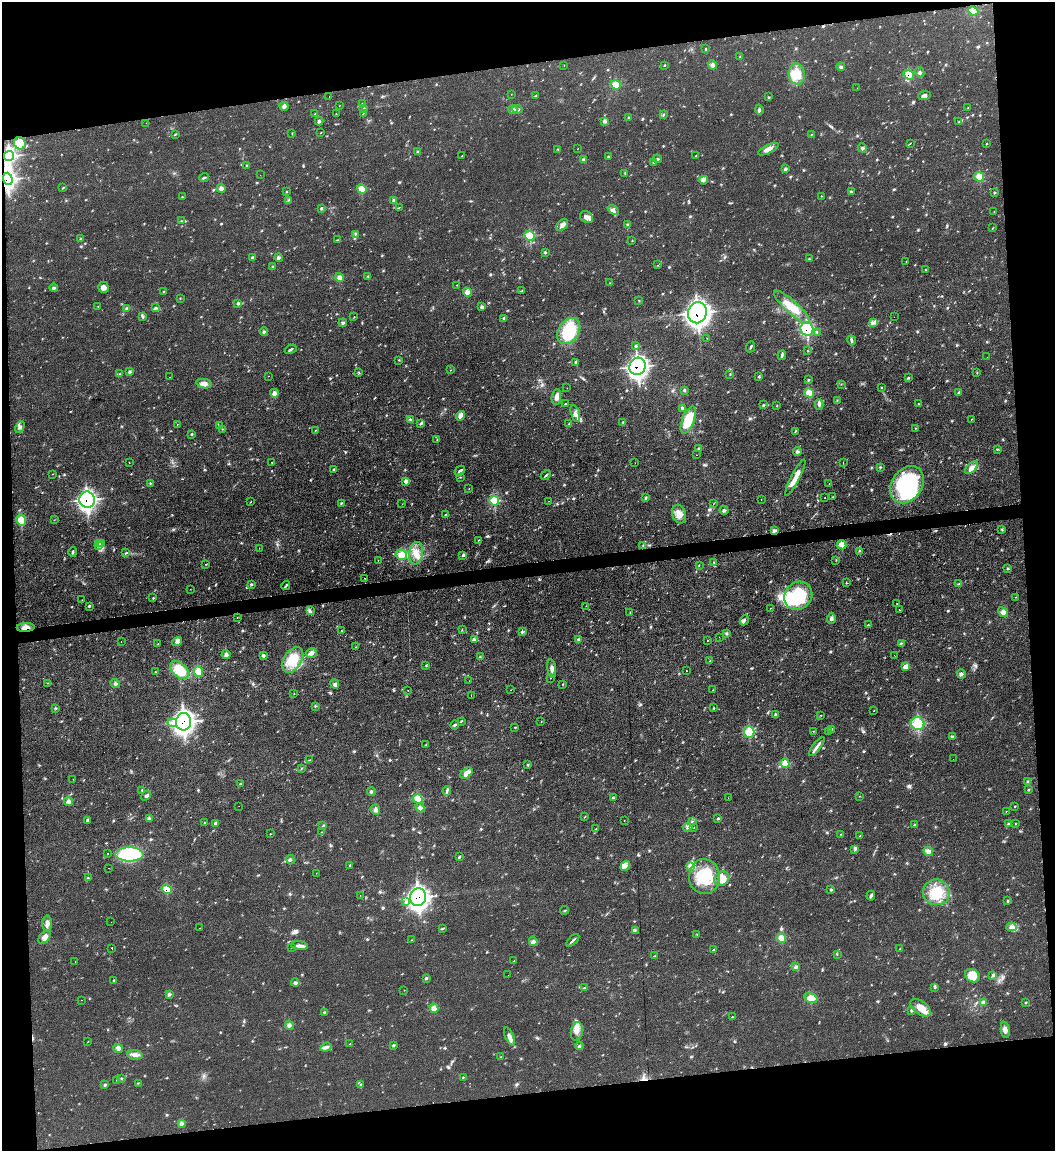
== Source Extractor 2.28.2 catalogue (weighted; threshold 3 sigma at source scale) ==
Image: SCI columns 234-4445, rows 1-4596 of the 4570 x 4596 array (HDU 1 of 3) = the unmasked area's bounding box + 8 px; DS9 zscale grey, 4 x 4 block average (1 PNG px = mean of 4 x 4 image px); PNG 1057 x 1153 px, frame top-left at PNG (2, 2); each listed source drawn as its Kron ellipse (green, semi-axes under 4 px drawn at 4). Shown black and unused: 16% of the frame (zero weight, under 2 of 3 exposures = <1% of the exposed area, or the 3 px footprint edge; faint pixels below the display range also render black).
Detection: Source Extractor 2.28.2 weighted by HDU 2 'WHT'. Background 0.0564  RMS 0.0088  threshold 0.0394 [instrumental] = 3 sigma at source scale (4.5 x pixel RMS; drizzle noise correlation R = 1.50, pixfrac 1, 0.05/0.05 arcsec/px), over >= 5 px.
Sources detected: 483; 2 too faint to see at this stretch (4 x 4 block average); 4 inside a brighter object's white glare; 13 cosmic-ray / hot-pixel residue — neither listed nor drawn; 8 coinciding with a brighter row at this scale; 14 inside a brighter listed object's ellipse — not listed separately; the other 442 listed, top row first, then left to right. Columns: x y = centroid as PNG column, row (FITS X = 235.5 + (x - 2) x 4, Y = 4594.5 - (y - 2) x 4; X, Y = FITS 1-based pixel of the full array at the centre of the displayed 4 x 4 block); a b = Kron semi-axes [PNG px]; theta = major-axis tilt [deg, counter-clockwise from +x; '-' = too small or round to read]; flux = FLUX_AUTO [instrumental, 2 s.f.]
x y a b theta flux
973 11 5 4 - 42
706 48 2 2 - 3.1
740 57 2 2 - 4.1
564 65 2 2 - 1.5
665 65 2 2 - 1.8
712 65 4 3 - 16
841 67 4 3 - 9
920 72 5 2 - 8.1
797 74 11 8 -79 72
909 75 5 4 - 52
616 85 5 4 - 58
857 88 2 2 - 0.65
511 94 2 2 - 0.91
925 95 6 4 9 17
329 96 2 2 - 12
536 96 2 2 - 2.6
768 97 2 2 - 3.6
363 104 2 2 - 4
284 106 4 3 - 15
339 106 2 2 - 1.2
364 108 2 2 - 4.2
968 108 2 2 - 2.4
517 109 5 2 - 12
513 110 5 3 - 11
759 110 5 2 - 10
336 113 2 2 - 1.3
363 113 3 2 - 2.4
315 114 2 2 - 2.3
663 115 4 2 - 4.4
628 117 2 2 - 3
319 121 4 2 - 7.3
604 121 4 3 - 15
959 122 2 2 - 1.5
146 123 2 2 - 0.82
321 133 3 2 - 2
175 134 3 2 - 4.3
292 134 2 2 - 1.7
812 134 2 2 - 2
20 143 6 5 - 56
910 143 2 2 - 2.1
986 143 2 2 - 2.6
862 148 5 2 - 8.7
577 149 2 2 - 1.2
768 149 11 4 26 30
558 150 3 2 - 5.5
417 151 3 2 - 4.8
9 156 5 5 - 330
462 156 2 2 - 1.5
608 156 2 2 - 3.5
695 156 2 2 - 2
657 159 4 2 - 7.2
584 160 4 3 - 9.8
654 162 2 2 - 4.1
246 165 2 2 - 4.2
785 169 4 2 - 7.6
625 173 3 2 - 5.2
260 175 2 2 - 2.6
979 177 5 4 - 55
204 178 5 2 - 7.4
8 179 6 4 -71 520
704 180 4 2 - 8
63 188 4 2 - 3.3
221 188 4 3 - 18
362 189 5 4 - 51
851 191 3 2 - 3.4
286 192 3 2 - 4
995 192 2 2 - 2.1
821 196 2 2 - 1.6
182 197 2 2 - 2.8
288 200 3 2 - 3.1
394 200 3 2 - 6.4
399 207 2 2 - 1.7
322 208 3 2 - 5.5
613 210 6 4 -36 17
994 212 2 2 - 1.2
586 217 7 5 -30 27
182 221 2 2 - 5.3
628 224 3 2 - 3.7
562 225 7 4 45 26
993 228 2 2 - 2.5
356 234 4 2 - 6.1
530 236 5 4 - 80
80 238 3 2 - 3.5
337 240 4 2 - 3.8
632 241 2 2 - 2.1
545 252 3 2 - 3.9
252 258 4 2 - 10
278 258 4 2 - 9.6
809 259 2 2 - 2.4
906 261 2 2 - 1.3
658 265 2 2 - 1.1
273 266 2 2 - 3.6
926 270 2 2 - 3.3
368 276 3 2 - 4.2
339 278 4 3 - 28
610 283 2 2 - 1.5
457 285 2 2 - 1.7
103 287 6 5 - 24
54 288 4 2 - 8.2
163 291 2 2 - 4.7
521 291 3 2 - 3.8
467 292 5 4 - 28
180 298 2 2 - 2.1
638 300 2 2 - 1.7
238 303 4 2 - 7.1
98 306 2 2 - 2.9
482 306 4 2 - 6.8
792 307 23 6 -42 110
127 308 4 2 - 6.3
156 308 4 2 - 7.5
697 313 11 9 70 1900
143 316 4 2 - 5.3
354 317 2 2 - 5.6
894 317 2 2 - 3.1
504 318 4 2 - 9.4
343 323 4 3 - 9.4
873 323 3 2 - 5.3
807 329 7 6 - 180
569 331 14 10 55 280
264 332 4 2 - 8.1
817 332 2 2 - 1.8
707 338 2 2 - 1.6
851 340 5 2 - 8.9
636 346 3 2 - 4.7
751 347 6 2 66 7.5
291 349 6 2 29 8.4
807 350 2 2 - 1.4
782 355 5 2 - 8.2
987 357 2 2 - 1.7
399 360 2 2 - 3.9
576 362 2 2 - 9.9
638 366 9 8 - 950
450 370 2 2 - 1.6
130 371 4 2 - 6.6
359 373 3 2 - 4.3
977 373 2 2 - 2.8
120 374 3 2 - 3.8
730 374 2 2 - 2.7
269 376 2 2 - 1.1
170 377 2 2 - 1.5
759 377 2 2 - 7.5
908 377 2 2 - 4.3
809 379 2 2 - 2.9
204 384 8 4 -11 27
841 384 2 2 - 1.2
881 387 2 2 - 2.7
567 388 2 2 - 2.7
684 390 2 2 - 3.1
959 392 4 2 - 6.2
274 393 4 3 - 17
809 393 5 4 - 43
556 397 8 4 84 24
837 400 2 2 - 2.6
565 404 2 2 - 3.3
819 404 5 3 - 12
918 404 2 2 - 2
764 405 2 2 - 4.1
777 406 2 2 - 3.1
683 408 2 2 - 3.9
575 413 9 3 -74 23
460 416 5 4 - 23
410 419 4 2 - 6.3
972 419 2 2 - 1.8
688 420 14 6 68 130
623 422 2 2 - 2.9
421 423 4 2 - 6.5
177 424 2 2 - 1.2
569 424 2 2 - 5.9
220 426 2 2 - 1.4
20 427 6 3 62 13
916 428 2 2 - 3
223 429 2 2 - 1.7
315 431 2 2 - 1.5
795 431 4 2 - 4.6
191 435 2 2 - 5.4
437 439 2 2 - 2.6
699 448 3 2 - 4.1
997 449 2 2 - 6.2
797 451 4 3 - 12
697 455 2 2 - 1.5
272 462 2 2 - 2.2
843 462 2 2 - 1.5
129 463 2 2 - 2.6
635 463 2 2 - 0.89
880 468 2 2 - 3.1
971 468 7 4 46 31
334 469 2 2 - 3.4
460 471 6 2 45 11
53 474 2 2 - 2.3
546 475 6 2 45 6
461 477 2 2 - 2.7
795 478 20 3 63 66
406 481 3 3 - 20
150 483 2 2 - 3.4
829 484 2 2 - 2.2
907 485 20 15 57 640
469 489 2 2 - 1.2
833 497 2 2 - 1.7
646 498 2 2 - 2.5
825 498 2 2 - 4.5
761 499 2 2 - 3.7
87 500 8 7 - 700
494 501 5 4 - 98
549 501 2 2 - 1
251 502 2 2 - 2.1
341 503 3 2 - 4.7
402 504 2 2 - 1.6
713 504 2 2 - 0.91
724 510 4 2 - 8.7
679 514 9 6 -74 46
446 515 3 2 - 7.2
21 520 5 4 - 67
54 520 2 2 - 1.5
1002 529 3 2 - 5.6
774 530 3 3 - 16
478 540 2 2 - 2.4
100 543 3 2 - 6.3
102 544 3 2 - 6.4
98 545 3 2 - 8.2
643 545 2 2 - 4.8
842 545 5 3 - 30
259 548 2 2 - 1.4
859 551 2 2 - 2.2
73 552 5 2 - 6.7
126 553 4 2 - 4.6
416 553 11 7 81 58
401 555 6 5 - 53
463 555 4 3 - 7
378 560 2 2 - 1.8
836 560 2 2 - 2.7
713 562 2 2 - 3.2
206 564 2 2 - 2.7
699 565 2 2 - 1.8
1007 569 2 2 - 7
364 578 2 2 - 1.5
846 583 2 2 - 1.7
252 584 3 2 - 3.5
959 584 4 2 - 4.6
286 586 5 2 - 8.2
190 589 2 2 - 0.88
798 596 15 13 46 270
1015 597 2 2 - 1.6
153 598 2 2 - 2.8
82 600 2 2 - 1.5
897 603 2 2 - 2.7
89 606 4 2 - 4
586 606 2 2 - 1.1
770 608 2 2 - 2.7
899 610 2 2 - 2.7
310 611 3 2 - 3.9
1003 612 5 4 - 19
630 613 2 2 - 1.5
237 617 2 2 - 1.7
831 618 5 3 - 12
744 620 5 3 - 10
868 625 2 2 - 5.3
26 627 9 4 3 32
342 630 2 2 - 1.7
462 630 2 2 - 3.4
522 632 3 2 - 6.9
726 633 3 2 - 5.7
719 637 2 2 - 0.76
474 639 3 2 - 13
579 640 4 3 - 11
121 641 2 2 - 0.87
707 641 2 2 - 1.5
177 642 5 3 - 15
158 643 2 2 - 1.6
901 643 2 2 - 4.3
356 647 2 2 - 2.4
312 653 5 5 - 17
226 655 4 3 - 13
263 655 4 2 - 9.5
894 655 2 2 - 1.3
480 656 2 2 - 2.2
293 660 14 8 57 140
710 661 2 2 - 4.1
426 666 2 2 - 3.3
906 667 4 4 - 32
552 669 9 3 -81 19
179 670 11 7 -44 140
686 671 2 2 - 2.1
155 672 2 2 - 2.7
198 672 5 4 - 52
961 674 5 2 - 11
551 678 2 2 - 1.3
469 681 2 2 - 1.6
48 683 2 2 - 1.4
115 683 5 3 - 11
335 684 5 3 - 13
563 684 2 2 - 1.9
408 690 2 2 - 1.9
511 690 2 2 - 1
713 690 2 2 - 1.5
294 694 2 2 - 2.3
471 696 2 2 - 5.1
315 706 2 2 - 3.3
55 708 3 2 - 3.9
714 708 3 2 - 2.9
873 711 2 2 - 2.1
775 714 2 2 - 2.7
821 715 2 2 - 1.3
461 721 3 2 - 3.7
183 722 9 7 85 1400
541 722 2 2 - 2.8
172 723 5 3 - 16
918 724 7 6 - 150
455 725 4 2 - 6.3
515 727 2 2 - 2.9
832 729 2 2 - 3.1
813 731 2 2 - 2.2
828 731 4 2 - 3.7
749 732 6 5 - 79
952 737 3 2 - 5.5
426 745 2 2 - 1.5
817 747 11 3 53 22
953 759 2 2 - 0.86
309 760 2 2 - 2.2
785 763 5 3 - 39
528 765 2 2 - 2.3
301 768 2 2 - 2.2
467 773 7 4 35 34
73 779 2 2 - 1.4
1028 781 3 2 - 2.3
240 784 2 2 - 4.2
1029 789 2 2 - 2.9
142 790 3 2 - 4.8
371 791 4 2 - 7.6
447 791 4 3 - 8.3
146 796 5 3 - 11
859 796 2 2 - 2.1
613 798 4 2 - 5.5
728 798 2 2 - 1.6
418 799 5 4 - 54
68 801 5 3 - 15
239 806 2 2 - 0.85
1015 806 2 2 - 3.5
420 808 5 3 - 15
376 810 5 3 - 19
1006 811 2 2 - 1.6
585 817 2 2 - 2.5
149 818 4 2 - 9.2
718 818 4 2 - 4.2
88 820 4 2 - 7
624 821 2 2 - 1.7
692 821 2 2 - 3.2
205 823 2 2 - 1.9
215 823 4 3 - 9.7
1009 824 3 2 - 4.7
1015 824 2 2 - 2.7
915 825 2 2 - 5
323 826 2 2 - 2.3
688 828 5 2 - 7.5
694 828 2 2 - 2.9
596 829 3 2 - 3.5
321 832 2 2 - 1.1
270 834 2 2 - 3.9
840 834 2 2 - 1.6
860 836 2 2 - 3.2
855 849 3 2 - 6
928 851 5 3 - 26
108 854 2 2 - 15
130 854 14 7 0 460
460 856 3 2 - 4
290 860 5 3 - 8.4
349 866 2 2 - 3.3
625 866 5 4 - 22
690 866 3 2 - 9.2
109 868 2 2 - 1.1
316 873 2 2 - 1.2
704 877 17 15 89 210
88 878 2 2 - 5.4
722 878 8 6 34 46
167 889 5 4 - 53
831 890 3 2 - 5.2
936 892 13 13 - 130
360 895 2 2 - 0.73
871 896 5 3 - 11
418 897 9 8 - 1300
1008 901 3 2 - 2.8
406 902 3 2 - 8.9
565 910 4 2 - 4.2
111 922 2 2 - 22
47 924 8 4 87 21
1011 927 5 4 - 18
200 928 2 2 - 1.5
443 928 4 2 - 4.9
635 930 3 2 - 4.8
697 935 2 2 - 1.7
45 937 8 5 49 26
782 938 5 4 - 35
411 940 2 2 - 2.1
573 940 8 2 44 11
533 941 5 3 - 14
299 946 8 2 -7 19
291 947 2 2 - 2.1
112 948 2 2 - 4.7
900 949 2 2 - 1.3
713 950 3 2 - 4.5
837 954 2 2 - 1.8
654 956 2 2 - 3.3
514 961 2 2 - 1.9
75 962 2 2 - 1.2
796 966 3 2 - 9.8
508 975 2 2 - 1.2
972 976 7 6 - 91
993 976 3 2 - 7.5
426 978 4 2 - 5.1
113 980 2 2 - 10
295 983 4 3 - 8.7
935 987 3 2 - 4.5
584 988 3 2 - 3.8
404 990 2 2 - 1.1
169 994 4 3 - 9.6
811 998 6 4 -21 49
82 1000 2 2 - 12
983 1002 3 2 - 7.3
1025 1003 2 2 - 3.9
434 1008 5 3 - 25
921 1008 11 6 -38 59
912 1010 3 2 - 9.5
325 1012 3 2 - 3.2
732 1017 2 2 - 3.8
289 1025 5 3 - 15
1005 1030 8 4 -81 25
577 1031 9 6 80 33
510 1036 10 4 -65 26
88 1041 2 2 - 1.5
350 1044 2 2 - 2.1
394 1045 3 2 - 4
579 1046 4 2 - 6
326 1047 6 3 20 15
118 1048 5 4 - 25
135 1055 8 4 -9 22
501 1057 2 2 - 2.2
463 1077 3 2 - 3.4
122 1079 2 2 - 2.2
116 1080 2 2 - 0.86
138 1083 2 2 - 2.2
361 1084 3 2 - 3.4
105 1085 3 2 - 8
182 1123 4 3 - 12
Overlapping masked pixels (flux is a lower limit): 11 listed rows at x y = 909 75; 9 156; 8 179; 697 313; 807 329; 638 366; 87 500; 26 627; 183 722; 167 889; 418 897
Diffuse or blended objects may show on this block-average render without a row.